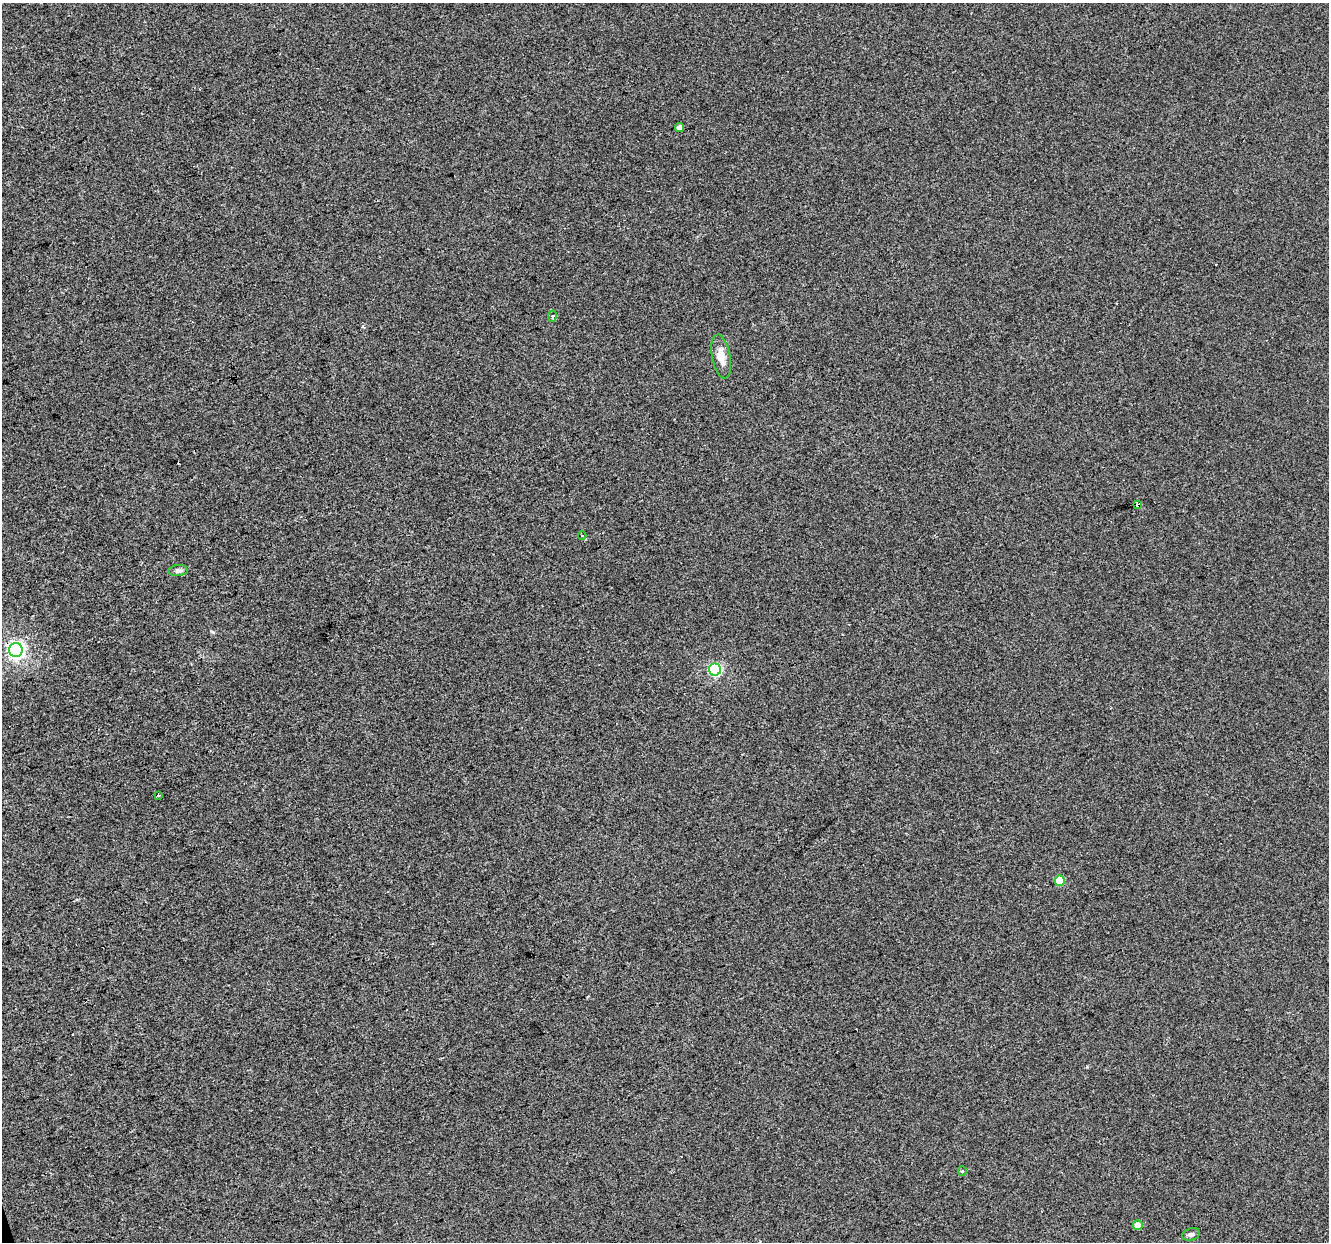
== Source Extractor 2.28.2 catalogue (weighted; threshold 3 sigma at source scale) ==
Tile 7 of 4 x 4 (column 3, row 2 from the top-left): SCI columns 2655-3981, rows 2588-3827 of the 5308 x 5123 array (HDU 1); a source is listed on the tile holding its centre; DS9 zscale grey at full resolution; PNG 1331 x 1244 px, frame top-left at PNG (2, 3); each listed source drawn as its Kron ellipse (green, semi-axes under 4 px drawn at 4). Shown black and unused: <1% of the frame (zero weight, under 2 of 3 exposures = <1% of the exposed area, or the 3 px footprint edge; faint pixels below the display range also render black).
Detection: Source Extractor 2.28.2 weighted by HDU 2 'WHT'; one run over the whole footprint, this tile lists its part. Background -8.58e-04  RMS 0.0056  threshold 0.0252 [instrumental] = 3 sigma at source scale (4.5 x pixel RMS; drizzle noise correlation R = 1.50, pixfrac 1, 0.0396/0.0396 arcsec/px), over >= 5 px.
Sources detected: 15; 2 cosmic-ray / hot-pixel residue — neither listed nor drawn; the other 13 listed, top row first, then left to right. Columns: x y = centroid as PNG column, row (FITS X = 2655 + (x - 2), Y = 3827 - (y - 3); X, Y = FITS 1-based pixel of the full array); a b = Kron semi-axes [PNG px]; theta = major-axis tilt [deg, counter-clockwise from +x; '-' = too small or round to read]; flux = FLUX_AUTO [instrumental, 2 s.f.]
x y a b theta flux
680 127 4 4 - 4.6
552 316 5 3 - 0.65
721 357 22 9 -79 6.8
1138 505 4 4 - 65
582 535 4 3 - 0.52
178 571 10 5 4 1.6
16 650 7 6 - 200
715 670 6 6 - 65
159 795 3 2 - 0.82
1060 881 5 5 - 14
962 1171 4 4 - 0.57
1138 1225 5 5 - 4.1
1191 1234 9 6 16 1.5
Overlapping masked pixels (flux is a lower limit): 2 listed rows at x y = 1138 505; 16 650